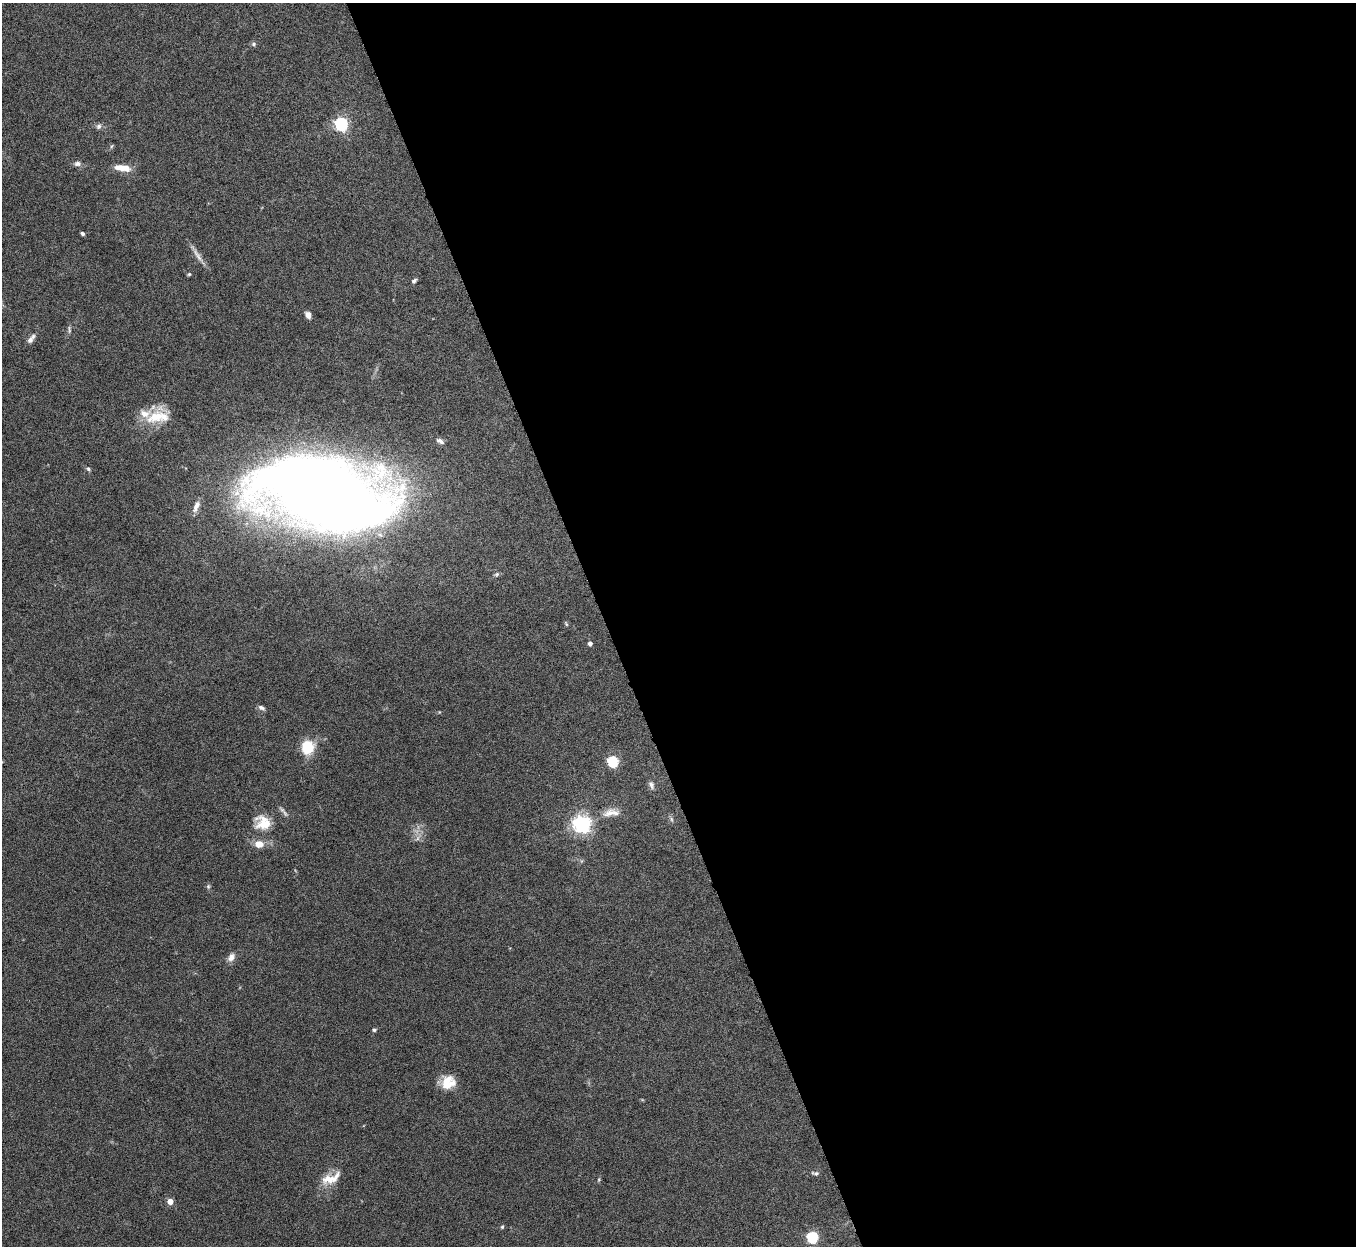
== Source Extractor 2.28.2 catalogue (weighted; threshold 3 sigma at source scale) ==
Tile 8 of 4 x 4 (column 4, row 2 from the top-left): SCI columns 4065-5418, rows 2640-3883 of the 5422 x 5403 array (HDU 1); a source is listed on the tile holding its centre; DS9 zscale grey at full resolution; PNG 1358 x 1248 px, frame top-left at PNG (2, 3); no overlay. Shown black and unused: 55% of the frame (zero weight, under 5 of 10 exposures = <1% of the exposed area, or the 3 px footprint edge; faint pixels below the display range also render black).
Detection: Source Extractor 2.28.2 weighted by HDU 2 'WHT'; one run over the whole footprint, this tile lists its part. Background 0.145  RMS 0.0057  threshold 0.0235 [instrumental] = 3 sigma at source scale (4.09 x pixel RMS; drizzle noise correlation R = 1.36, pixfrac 0.8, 0.05/0.05 arcsec/px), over >= 5 px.
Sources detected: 43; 1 too faint to see at this stretch — not listed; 2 inside a brighter listed object's ellipse — not listed separately; the other 40 listed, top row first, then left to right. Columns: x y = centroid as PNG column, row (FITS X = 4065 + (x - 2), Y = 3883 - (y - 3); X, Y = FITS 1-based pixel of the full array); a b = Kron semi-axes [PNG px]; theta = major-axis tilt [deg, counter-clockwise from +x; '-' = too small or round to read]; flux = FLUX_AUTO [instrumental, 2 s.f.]
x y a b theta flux
254 44 6 6 - 1.1
341 124 6 5 - 110
99 126 8 7 - 1.6
111 146 6 4 87 0.69
77 164 9 6 7 1.8
122 168 18 7 -8 7.3
82 234 4 3 - 1.1
197 255 24 6 -57 3.6
189 274 4 4 - 0.67
414 281 7 4 44 1.2
308 315 8 6 -61 2.5
31 339 14 6 53 2.6
158 417 32 19 16 16
440 441 11 6 -27 2.1
88 469 6 4 -42 0.94
324 495 87 43 -12 1500
196 506 16 7 69 3.5
496 574 7 5 21 1
566 624 7 3 -54 0.67
590 643 4 4 - 2.2
261 708 8 5 -22 1.7
307 747 12 11 - 19
613 761 5 5 - 52
651 785 12 7 -67 1.9
285 813 12 4 -58 1.6
610 813 20 11 21 6
671 819 6 4 -88 0.96
263 823 21 19 -29 11
582 824 6 6 - 250
418 838 7 4 71 1.2
259 844 10 8 -7 5.4
208 886 6 5 - 0.89
231 957 12 8 54 2.9
374 1030 5 4 - 0.79
448 1082 16 15 - 9.8
815 1173 10 5 -9 1.2
331 1178 28 12 22 8.8
170 1201 4 4 - 6.5
502 1227 6 4 73 0.7
812 1237 5 5 - 59